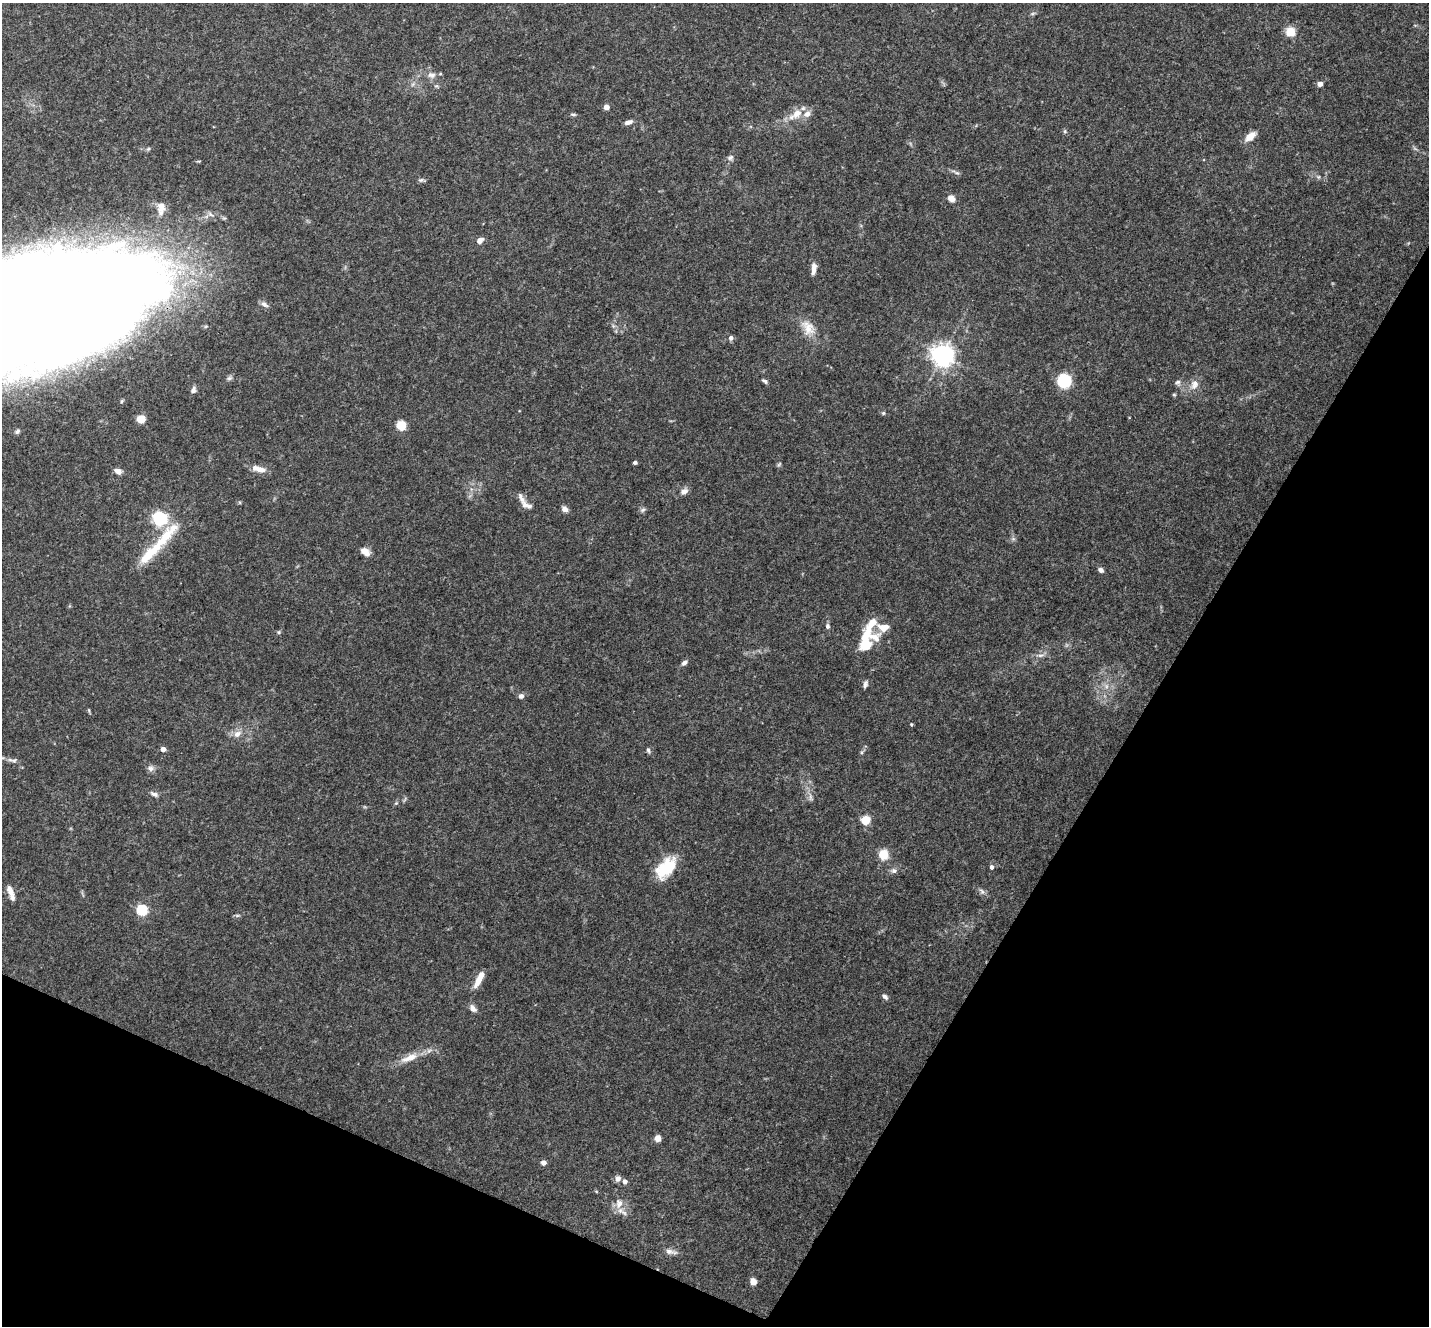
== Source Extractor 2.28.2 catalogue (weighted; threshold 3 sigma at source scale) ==
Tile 15 of 4 x 4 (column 3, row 4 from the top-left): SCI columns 2864-4290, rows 288-1611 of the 5722 x 5735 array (HDU 1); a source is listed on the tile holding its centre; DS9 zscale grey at full resolution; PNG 1431 x 1328 px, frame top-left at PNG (2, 3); no overlay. Shown black and unused: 26% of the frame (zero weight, under 3 of 4 exposures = <1% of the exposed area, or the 3 px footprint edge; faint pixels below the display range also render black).
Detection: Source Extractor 2.28.2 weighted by HDU 2 'WHT'; one run over the whole footprint, this tile lists its part. Background 0.125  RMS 0.0075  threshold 0.0337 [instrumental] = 3 sigma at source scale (4.5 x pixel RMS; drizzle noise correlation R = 1.50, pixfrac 1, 0.05/0.05 arcsec/px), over >= 5 px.
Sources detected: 92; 2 too faint to see at this stretch — not listed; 8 inside a brighter listed object's ellipse — not listed separately; the other 82 listed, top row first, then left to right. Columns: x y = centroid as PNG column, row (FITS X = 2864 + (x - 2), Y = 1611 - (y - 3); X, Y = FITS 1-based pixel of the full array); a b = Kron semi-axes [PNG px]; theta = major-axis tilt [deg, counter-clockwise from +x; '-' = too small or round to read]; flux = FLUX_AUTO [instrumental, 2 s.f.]
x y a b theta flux
1290 32 6 6 - 19
431 75 12 8 -2 4.3
1320 84 4 4 - 5.8
606 107 5 5 - 4.1
797 113 16 11 41 9.4
573 114 9 4 -5 1.2
628 122 9 5 19 3.3
1065 131 6 4 -62 1.1
1250 136 14 7 41 7.3
730 158 9 7 33 2.3
956 172 14 3 -24 1.8
1318 177 5 5 - 1.2
421 180 9 5 -6 1.5
951 198 10 8 -31 3.8
161 208 18 9 86 7
480 240 9 6 38 3.5
814 268 13 5 83 5.2
264 304 11 6 -36 2.8
90 321 95 41 59 290
808 327 22 14 -59 11
731 338 6 5 - 2.2
943 355 8 7 - 480
765 381 8 4 -39 1.5
1064 381 7 7 - 77
1178 382 7 7 - 2.1
1194 384 14 10 75 5.7
193 390 9 6 66 2.5
1174 395 5 4 - 0.8
122 401 6 3 70 0.85
883 413 5 4 - 0.98
141 419 5 5 - 20
401 425 6 6 - 22
17 431 9 7 42 3
635 462 4 3 - 2
779 464 8 3 48 0.98
260 470 13 8 -9 5.7
118 471 8 6 -16 3.5
684 491 10 7 32 3.5
526 505 15 8 -22 4.1
565 509 8 6 -31 3.4
643 510 8 6 22 1.7
160 519 6 6 - 140
155 549 55 13 46 28
365 551 9 6 -30 6.4
1101 570 6 5 - 2.7
827 626 7 5 -87 1.8
883 627 28 14 49 11
279 632 5 5 - 0.98
866 645 24 14 70 28
1041 655 11 4 8 2.3
684 663 8 5 29 2.2
865 684 9 5 72 2.1
521 696 6 6 - 2.5
911 724 4 4 - 0.75
237 734 12 9 35 5.3
163 749 4 4 - 6.1
648 750 7 5 -71 1.6
862 752 6 4 72 1.2
14 760 9 5 9 1.9
151 768 9 8 - 2.9
154 794 11 5 -22 2.6
396 803 6 4 44 1.1
865 820 6 6 - 17
884 854 8 7 - 17
992 867 5 4 - 2.2
666 868 29 17 48 26
893 871 8 7 - 2.3
10 890 15 7 -68 4.8
982 891 10 5 -52 2.3
142 910 5 5 - 65
237 915 6 4 -18 1.1
478 981 16 7 61 8.8
885 997 8 5 -37 2
473 1008 10 6 -46 3.6
409 1058 29 9 22 11
658 1138 6 6 - 5
543 1163 6 6 - 2.4
618 1178 8 7 - 2.8
625 1182 5 5 - 3.3
619 1203 15 10 82 7.2
670 1252 17 6 -10 3.9
753 1281 6 5 - 7
Isophote crosses this tile's border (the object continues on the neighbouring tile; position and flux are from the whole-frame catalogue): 1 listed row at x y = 90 321